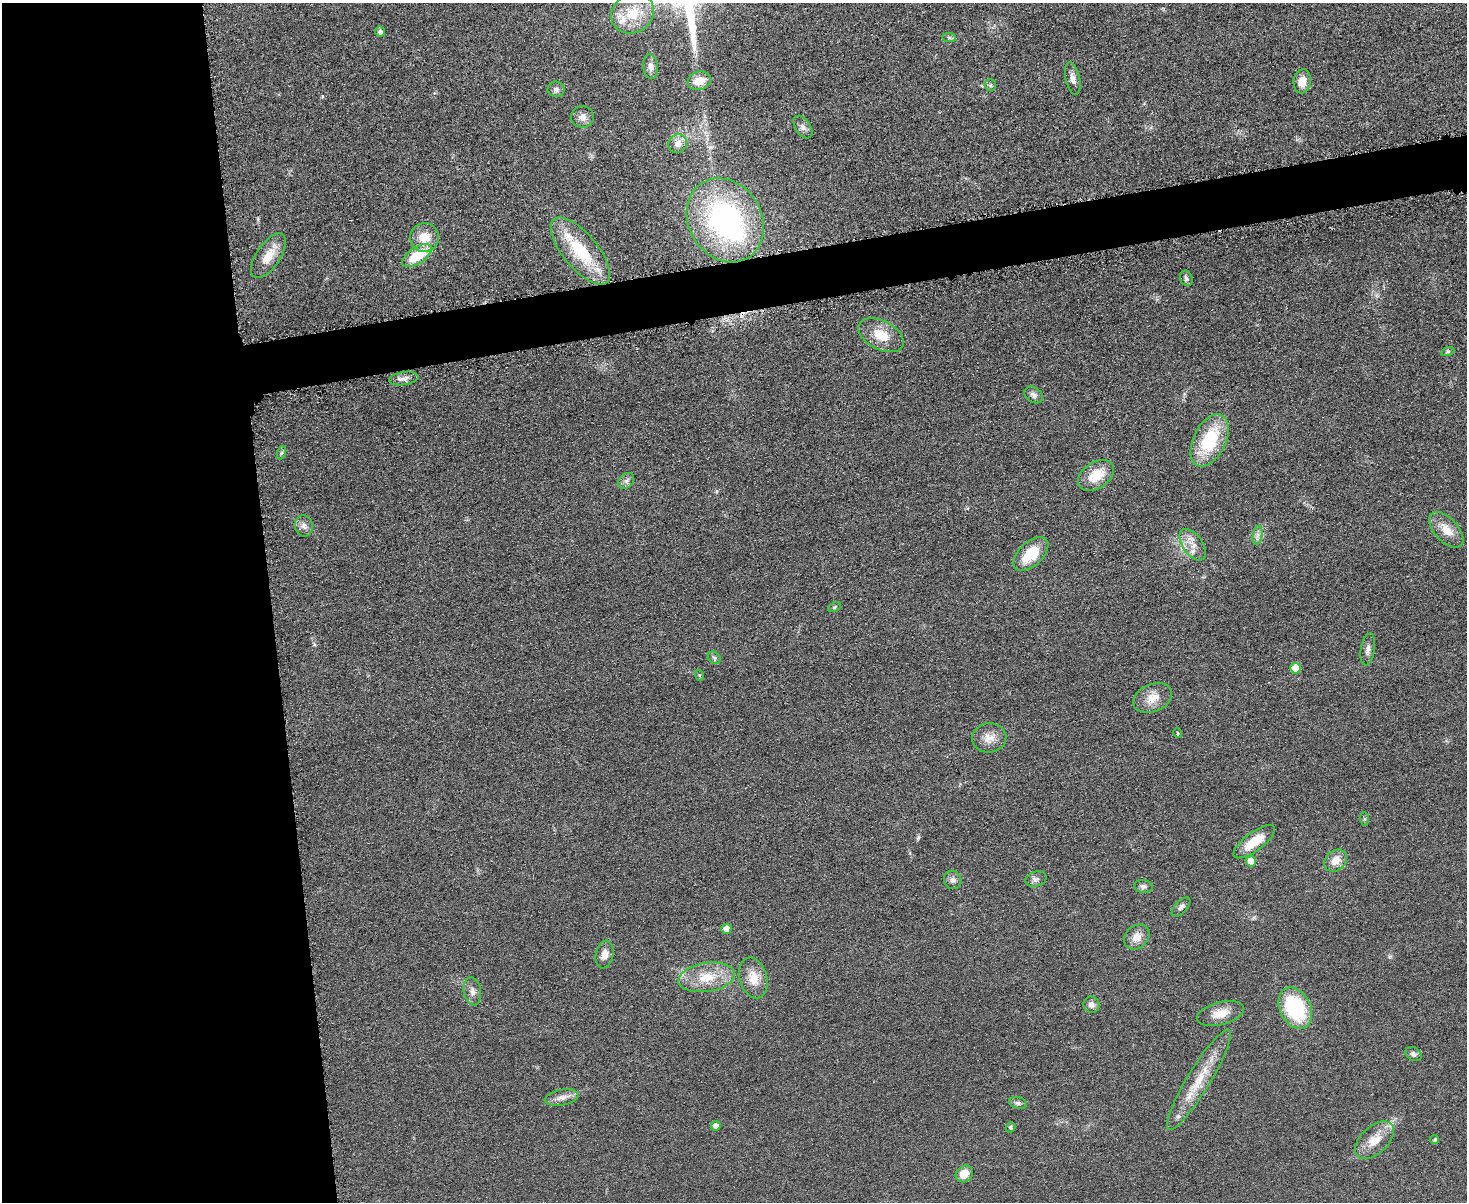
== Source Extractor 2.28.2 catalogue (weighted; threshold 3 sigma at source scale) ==
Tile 7 of 3 x 4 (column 1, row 3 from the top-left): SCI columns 147-1611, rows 1217-2416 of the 4798 x 4820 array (HDU 1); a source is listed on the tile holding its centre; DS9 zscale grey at full resolution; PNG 1469 x 1204 px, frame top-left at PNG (2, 3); each listed source drawn as its Kron ellipse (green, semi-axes under 4 px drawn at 4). Shown black and unused: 22% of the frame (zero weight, under 3 of 6 exposures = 2% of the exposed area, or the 3 px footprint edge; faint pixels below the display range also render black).
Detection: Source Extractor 2.28.2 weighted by HDU 2 'WHT'; one run over the whole footprint, this tile lists its part. Background 0.0583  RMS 0.0089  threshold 0.0364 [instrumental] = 3 sigma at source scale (4.09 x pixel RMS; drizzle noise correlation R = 1.36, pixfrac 0.8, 0.05/0.05 arcsec/px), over >= 5 px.
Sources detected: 68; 1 inside a brighter object's white glare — neither listed nor drawn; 2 inside a brighter listed object's ellipse — not listed separately; the other 65 listed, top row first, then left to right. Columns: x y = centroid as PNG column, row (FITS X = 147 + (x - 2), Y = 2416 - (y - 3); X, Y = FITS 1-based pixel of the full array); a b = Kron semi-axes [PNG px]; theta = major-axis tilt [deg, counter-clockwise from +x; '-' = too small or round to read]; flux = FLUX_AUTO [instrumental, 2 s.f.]
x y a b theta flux
633 13 22 19 32 23
380 32 5 5 - 2.4
949 38 7 4 -2 1.6
651 66 12 7 -86 4.5
1073 78 16 7 -78 4.8
699 81 12 9 16 12
1302 81 12 8 82 9.6
990 85 6 5 - 1.6
556 89 8 7 - 3
582 117 11 10 - 5.5
803 127 13 7 -56 3.8
678 144 10 9 - 6.1
725 220 44 36 -59 170
424 237 14 14 - 16
580 251 41 17 -50 48
268 256 25 12 56 15
417 256 17 8 33 30
1186 278 8 6 -69 2.2
881 335 24 14 -27 19
1448 351 7 4 19 1.3
404 379 14 6 9 4.5
1034 395 10 7 -35 3.3
1210 440 28 16 64 48
281 453 7 4 70 1.2
1096 475 20 13 34 18
626 481 9 6 45 2.9
304 526 10 9 - 4.1
1446 530 22 11 -47 13
1257 535 10 4 81 3
1193 545 18 10 -54 9.1
1031 554 21 12 43 26
835 607 6 4 28 1.3
1368 649 16 7 81 4.6
714 658 7 5 -44 1.7
1295 668 5 5 - 20
699 675 5 3 - 1
1153 698 20 14 23 12
1177 733 5 3 - 0.71
989 738 17 14 4 10
1364 819 7 4 -88 1.2
1254 842 25 9 37 20
1251 861 5 5 - 19
1335 861 12 10 44 9
1036 879 11 7 14 3.1
953 880 9 8 - 3.5
1143 886 9 6 -6 2.7
1181 907 12 6 46 3.1
726 929 5 5 - 9.6
1137 937 14 11 46 8.7
605 955 14 8 78 6.3
706 977 28 14 9 23
753 978 21 13 -74 14
472 991 14 8 -79 5.1
1091 1005 8 8 - 4.8
1295 1008 22 15 -63 64
1220 1013 24 11 15 12
1414 1054 9 6 -32 2.7
1199 1080 58 11 59 28
562 1097 17 8 11 6.1
1018 1103 9 5 -15 2.2
716 1126 5 5 - 4.8
1011 1127 5 4 - 1.3
1435 1139 5 4 - 1.3
1374 1140 23 13 43 16
964 1174 9 7 41 10